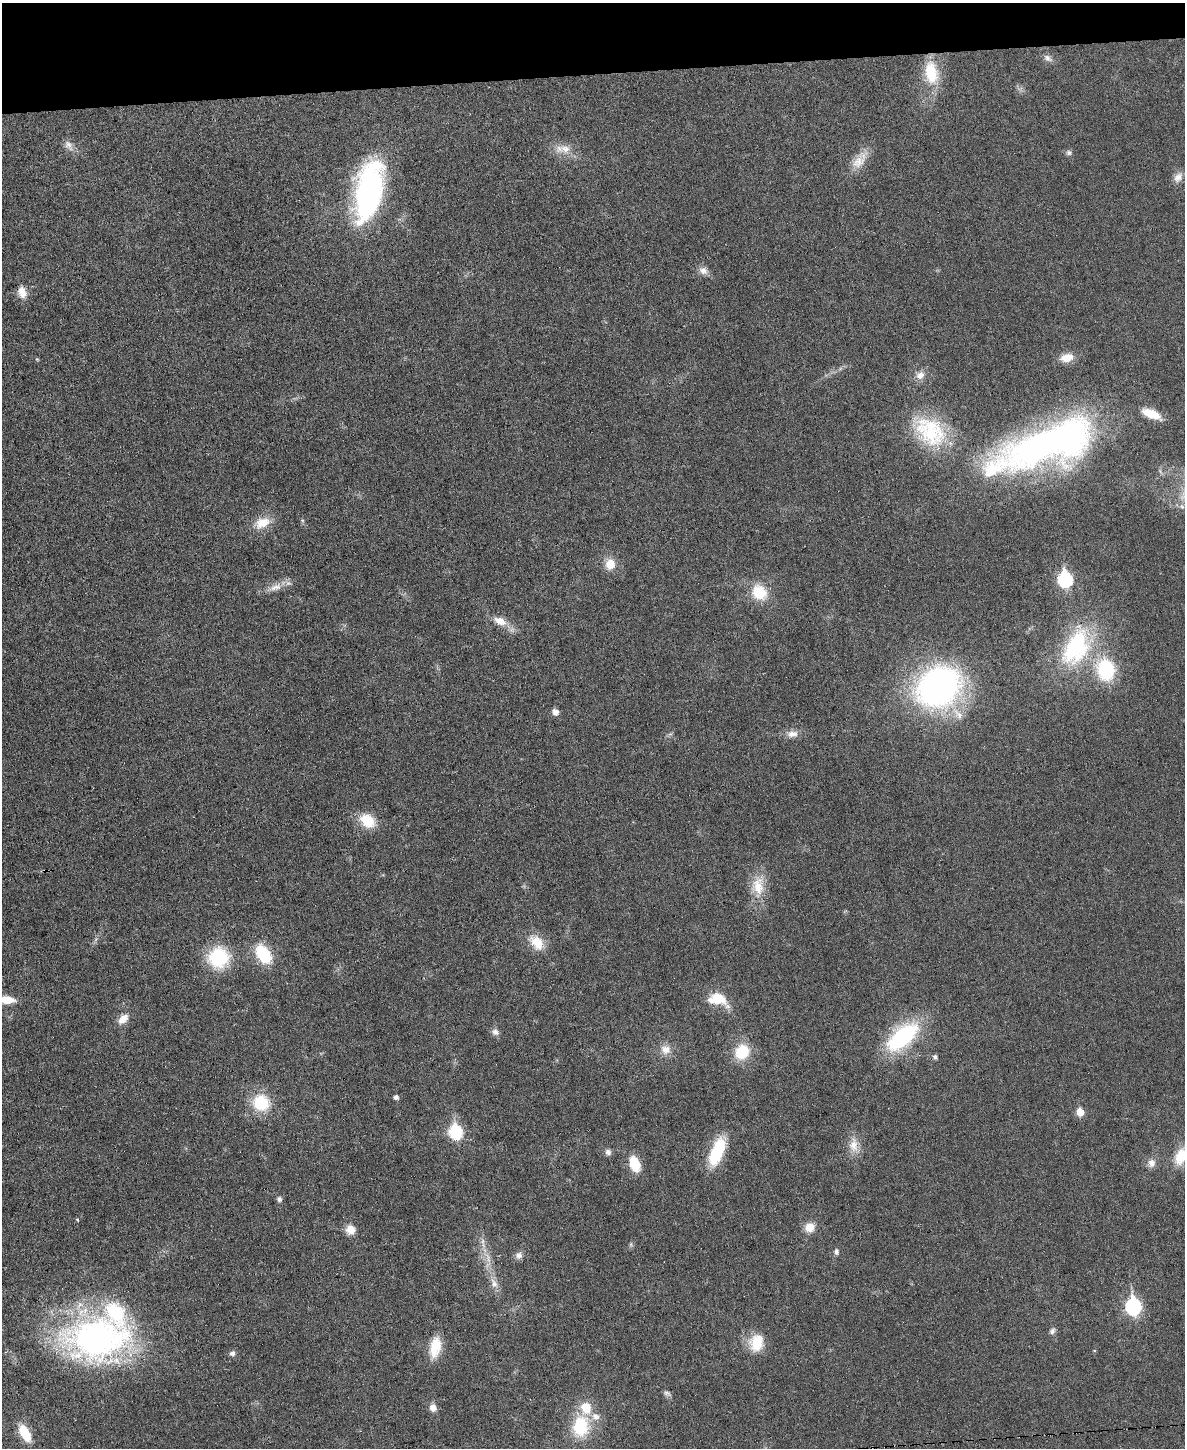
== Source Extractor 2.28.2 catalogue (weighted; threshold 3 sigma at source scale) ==
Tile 3 of 4 x 3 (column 3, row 1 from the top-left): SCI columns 2368-3550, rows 3024-4469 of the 4736 x 4713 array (HDU 1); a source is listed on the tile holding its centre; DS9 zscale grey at full resolution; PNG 1187 x 1450 px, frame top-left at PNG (2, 3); no overlay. Shown black and unused: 5% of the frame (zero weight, under 3 of 6 exposures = <1% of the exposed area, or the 3 px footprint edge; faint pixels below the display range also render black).
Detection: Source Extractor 2.28.2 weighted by HDU 2 'WHT'; one run over the whole footprint, this tile lists its part. Background 0.0307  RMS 0.004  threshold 0.0163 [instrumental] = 3 sigma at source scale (4.09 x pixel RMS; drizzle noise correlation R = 1.36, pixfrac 0.8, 0.05/0.05 arcsec/px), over >= 5 px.
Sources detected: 76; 1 too faint to see at this stretch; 1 inside a brighter object's white glare — not listed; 4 inside a brighter listed object's ellipse — not listed separately; the other 70 listed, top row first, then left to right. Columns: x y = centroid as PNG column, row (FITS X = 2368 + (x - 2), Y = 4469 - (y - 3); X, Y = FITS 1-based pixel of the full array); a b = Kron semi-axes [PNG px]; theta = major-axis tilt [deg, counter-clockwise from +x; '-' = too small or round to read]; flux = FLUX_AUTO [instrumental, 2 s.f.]
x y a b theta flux
1048 58 13 8 -29 1.9
931 73 31 18 -80 15
69 145 17 9 -54 2.7
565 149 17 14 -12 5.4
1069 153 8 7 - 1.1
860 160 32 13 52 6.7
1178 177 14 10 59 2.9
369 192 57 24 79 100
703 271 13 10 -24 2.5
22 292 16 11 -74 4.1
1067 357 15 9 12 5.7
37 359 5 4 - 0.42
920 375 14 11 21 3.3
1152 414 21 8 -23 7.2
929 431 50 34 -38 33
1043 445 109 41 22 150
262 523 24 14 22 7
610 564 13 12 - 5.5
1065 579 8 7 - 61
275 587 22 10 21 4.4
759 592 18 15 -51 12
500 621 16 9 -22 5
1076 647 41 24 61 48
1106 669 24 19 -75 26
939 687 36 30 32 150
555 712 6 5 - 2.9
958 714 22 9 -50 4.1
792 734 17 10 4 3.2
367 821 16 12 -38 11
758 886 32 18 82 10
536 942 23 15 -46 7.6
263 954 21 13 -56 17
219 958 22 21 - 24
718 999 24 14 -18 10
7 1000 16 7 -5 7.4
123 1019 14 8 47 4.1
495 1032 9 9 - 1.7
902 1037 40 19 42 42
665 1049 15 13 -25 4.2
742 1052 16 14 55 13
935 1057 6 6 - 0.91
396 1097 5 5 - 1.3
261 1103 19 18 - 16
1080 1112 6 5 - 7.7
455 1131 8 7 - 47
854 1145 23 11 -87 5.2
717 1151 28 11 68 23
608 1152 9 7 -60 1.5
1181 1156 26 15 67 11
1151 1163 12 10 76 2.7
634 1164 16 10 -70 10
279 1199 7 6 - 1.1
77 1220 4 3 - 0.46
810 1227 11 10 - 5.1
350 1230 11 11 - 4.1
483 1243 18 4 -78 2.4
631 1245 7 5 -80 0.67
836 1251 8 6 87 1.1
519 1255 10 10 - 1.8
494 1283 16 9 -66 3.5
1133 1306 9 7 -83 75
1052 1331 10 7 61 1.2
98 1338 78 49 -1 130
756 1343 21 17 74 10
435 1347 27 13 78 9.3
232 1353 8 7 - 1.2
667 1393 11 6 -29 1.1
433 1408 8 8 - 2.7
580 1426 24 19 81 20
25 1433 16 8 -60 12
Isophote crosses this tile's border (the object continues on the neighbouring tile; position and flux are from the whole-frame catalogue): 2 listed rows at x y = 7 1000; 1181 1156